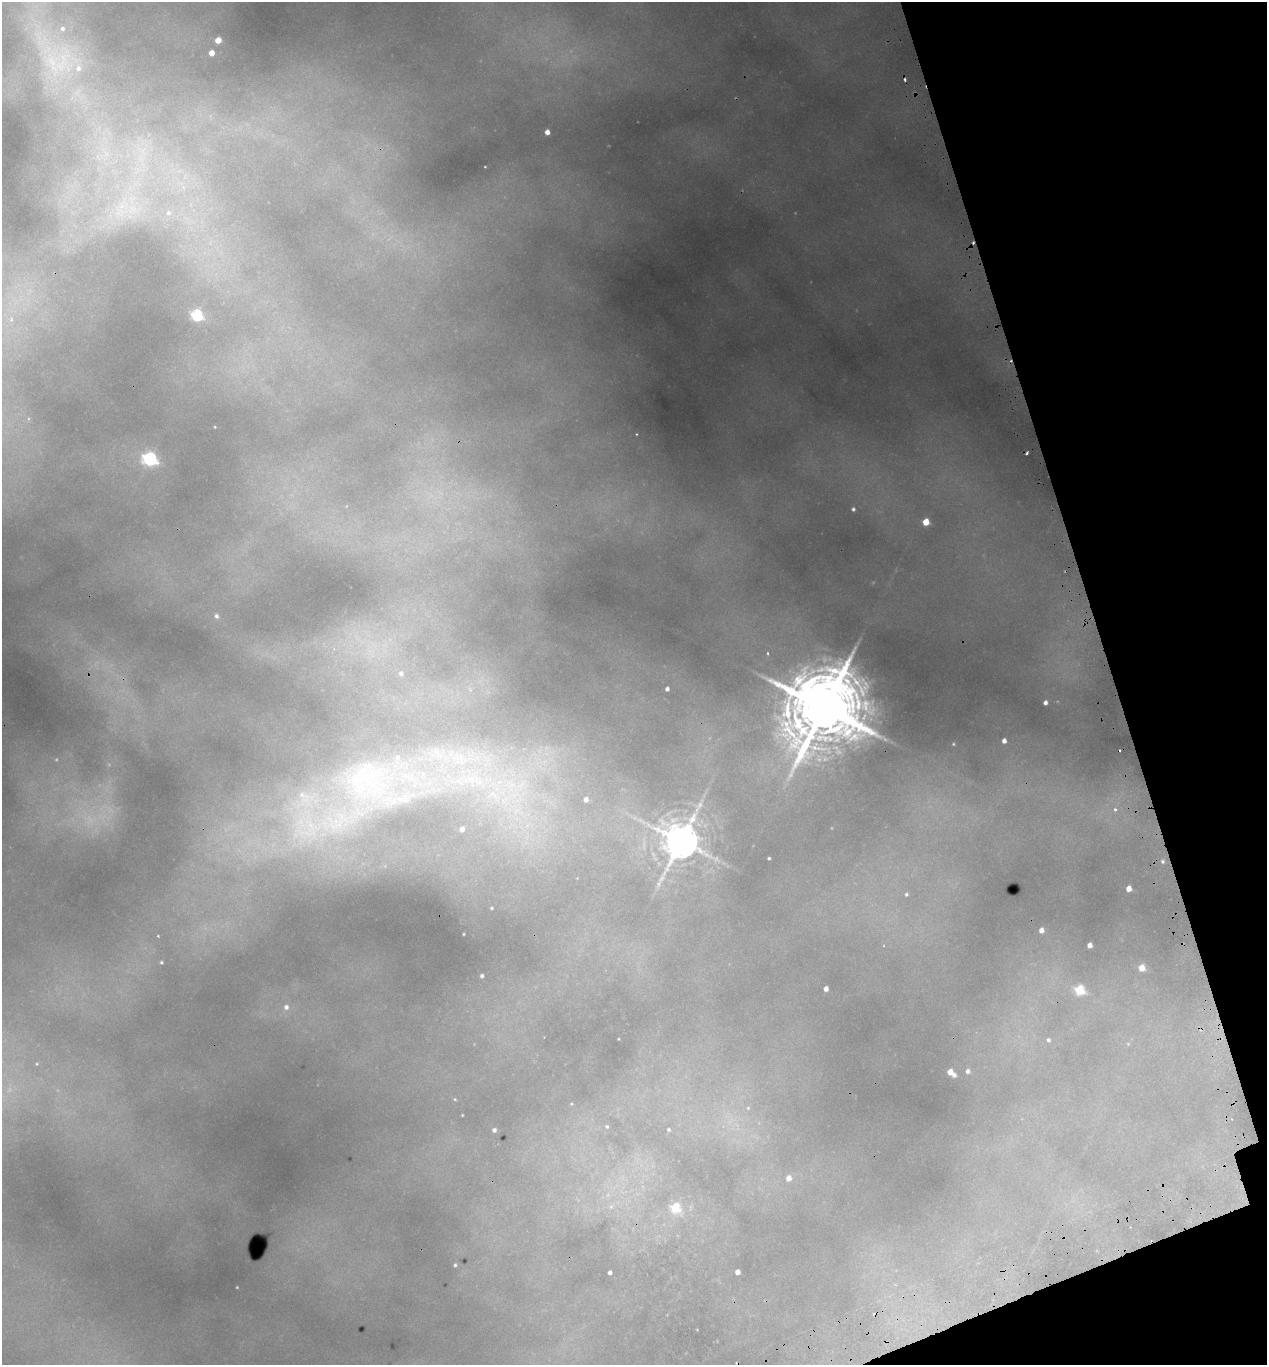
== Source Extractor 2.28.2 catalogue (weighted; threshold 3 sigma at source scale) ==
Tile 12 of 4 x 4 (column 4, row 3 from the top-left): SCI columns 3922-5186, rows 1424-2786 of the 5366 x 5570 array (HDU 1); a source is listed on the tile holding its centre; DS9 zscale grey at full resolution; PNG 1269 x 1367 px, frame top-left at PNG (2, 2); no overlay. Shown black and unused: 14% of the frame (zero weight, under 2 of 3 exposures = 4% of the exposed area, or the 3 px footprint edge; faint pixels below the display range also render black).
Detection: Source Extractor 2.28.2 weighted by HDU 2 'WHT'; one run over the whole footprint, this tile lists its part. Background 0.146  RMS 0.007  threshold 0.0315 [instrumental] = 3 sigma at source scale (4.5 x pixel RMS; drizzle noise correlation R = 1.50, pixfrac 1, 0.0396/0.0396 arcsec/px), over >= 5 px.
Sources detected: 105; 31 too faint to see at this stretch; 8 cosmic-ray / hot-pixel residue — not listed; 7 inside a brighter listed object's ellipse — not listed separately; the other 59 listed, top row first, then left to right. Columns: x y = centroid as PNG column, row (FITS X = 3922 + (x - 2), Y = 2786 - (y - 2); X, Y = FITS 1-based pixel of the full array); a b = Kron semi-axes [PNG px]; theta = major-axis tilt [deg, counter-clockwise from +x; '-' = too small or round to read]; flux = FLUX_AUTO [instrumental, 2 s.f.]
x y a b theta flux
218 40 5 4 - 14
212 53 5 4 - 11
58 60 83 54 -64 180
547 132 4 4 - 7.1
485 167 3 2 - 0.6
124 210 75 43 28 150
197 315 6 6 - 110
10 319 17 13 22 17
28 418 6 5 - 1.7
215 427 3 2 - 0.88
636 434 2 2 - 0.63
150 459 7 7 - 190
346 506 6 3 70 0.92
853 509 4 4 - 2.1
926 522 5 5 - 23
216 616 8 7 - 3.4
768 653 3 3 - 1.1
401 673 9 8 - 4.3
667 689 4 4 - 3.6
1045 702 5 5 - 4.4
824 708 41 22 -75 12000
1004 741 4 4 - 5.3
375 782 214 84 8 560
586 799 4 4 - 5.1
1115 809 7 6 - 2.9
681 841 17 13 -74 3100
769 858 3 3 - 1.2
1163 861 6 5 - 2.1
1129 889 5 4 - 9.7
906 894 6 6 - 2.2
492 908 3 3 - 0.95
1041 930 5 4 - 6.3
464 934 3 2 - 0.65
158 936 5 4 - 1.1
1089 945 5 4 - 6.3
161 962 5 5 - 1.7
1142 968 5 5 - 14
482 976 4 4 - 2.4
826 989 4 4 - 6
1079 990 6 6 - 62
286 1007 9 8 - 5.8
618 1039 3 2 - 0.52
1048 1040 7 6 - 2.4
1128 1044 5 4 - 0.84
37 1064 5 5 - 1.1
968 1071 5 5 - 3.2
951 1072 8 5 -39 14
455 1099 5 3 - 0.89
571 1104 5 4 - 0.97
748 1108 7 6 - 1.9
462 1115 3 2 - 0.66
607 1126 6 5 - 1.4
669 1129 4 4 - 1.4
494 1130 4 4 - 3.1
789 1178 8 7 - 6.3
675 1208 7 6 - 47
455 1265 4 4 - 1.5
610 1272 4 4 - 3.2
737 1272 4 4 - 7.3
Overlapping masked pixels (flux is a lower limit): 2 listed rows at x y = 824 708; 375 782
Isophote crosses this tile's border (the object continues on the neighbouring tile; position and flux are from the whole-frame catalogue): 1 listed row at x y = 58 60